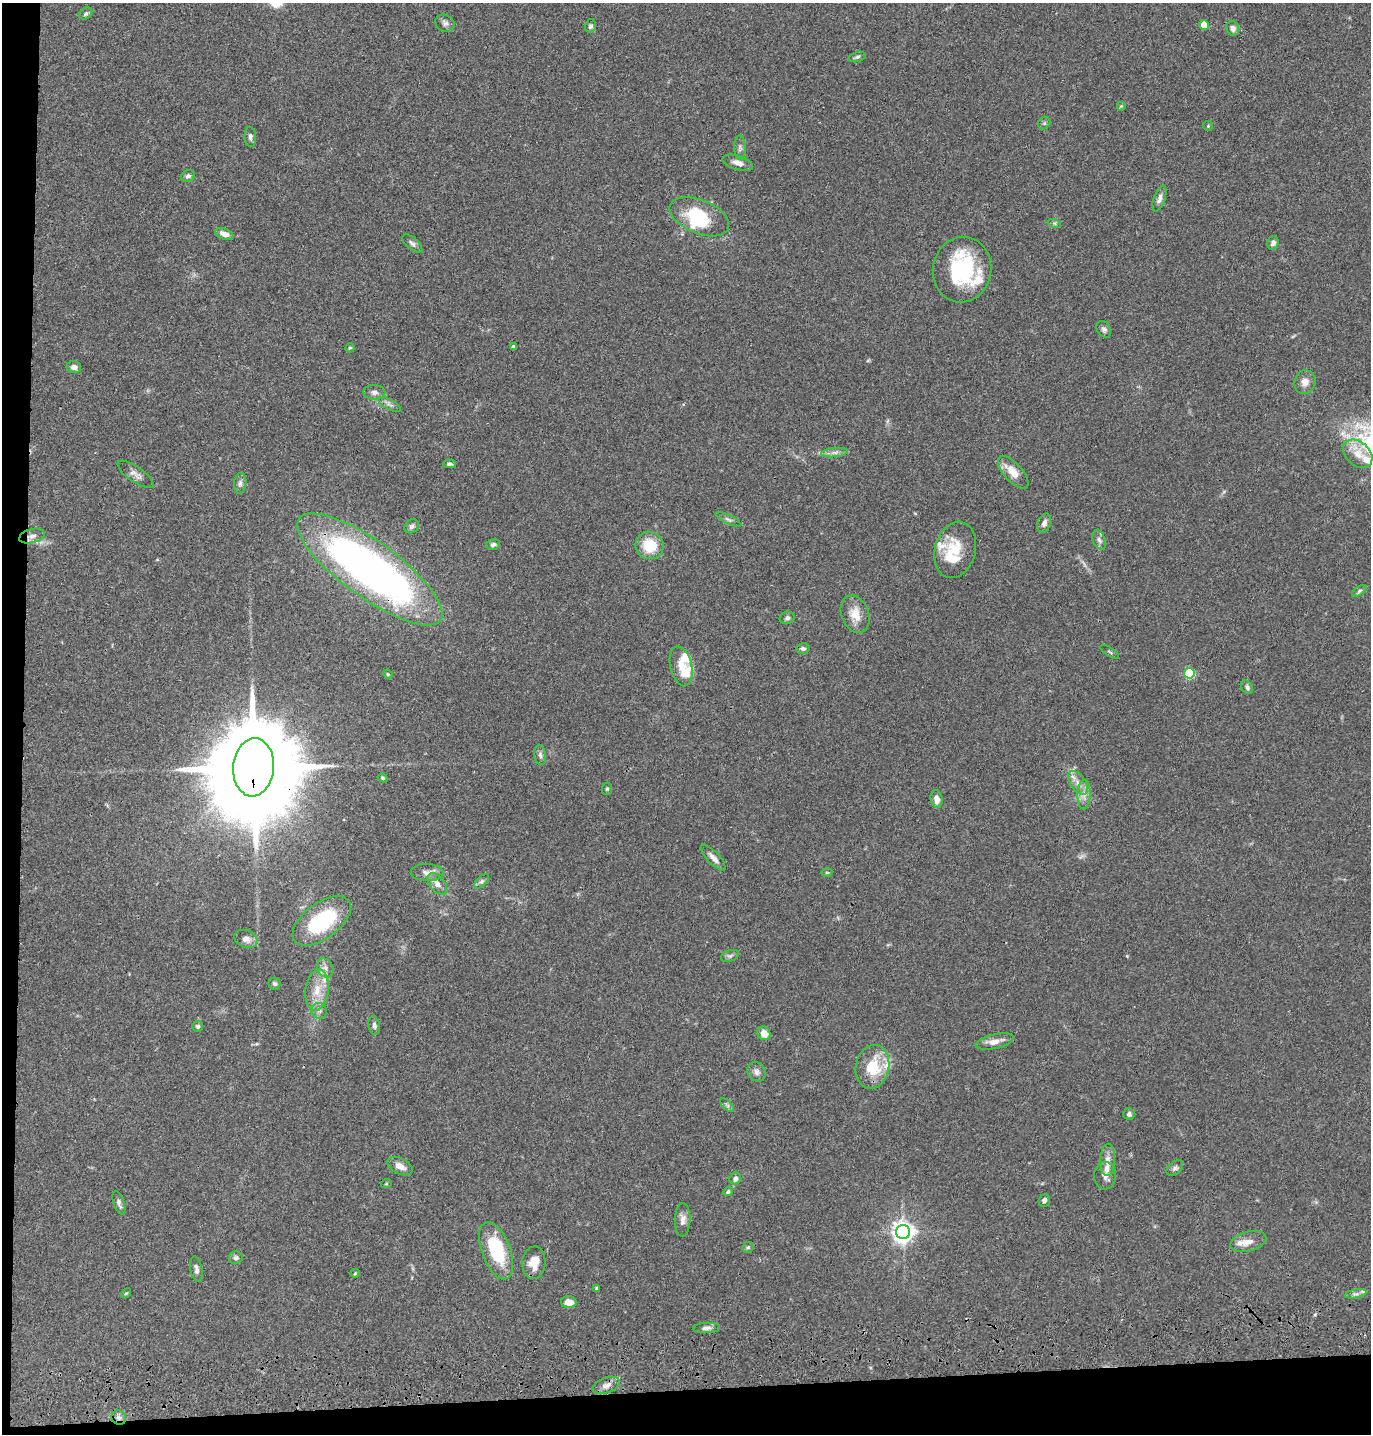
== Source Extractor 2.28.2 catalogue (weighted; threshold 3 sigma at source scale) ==
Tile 7 of 3 x 3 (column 1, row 3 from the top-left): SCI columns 122-1490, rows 117-1548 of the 4349 x 4527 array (HDU 1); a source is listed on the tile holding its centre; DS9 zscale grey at full resolution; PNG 1373 x 1436 px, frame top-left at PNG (2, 3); each listed source drawn as its Kron ellipse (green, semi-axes under 4 px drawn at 4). Shown black and unused: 5% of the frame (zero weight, under 3 of 4 exposures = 6% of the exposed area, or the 3 px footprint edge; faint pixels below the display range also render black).
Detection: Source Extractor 2.28.2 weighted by HDU 2 'WHT'; one run over the whole footprint, this tile lists its part. Background 0.0829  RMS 0.0061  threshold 0.0276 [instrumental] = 3 sigma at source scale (4.5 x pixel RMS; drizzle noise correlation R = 1.50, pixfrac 1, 0.05/0.05 arcsec/px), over >= 5 px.
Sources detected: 116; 1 too faint to see at this stretch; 1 inside a brighter object's white glare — neither listed nor drawn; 11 inside a brighter listed object's ellipse — not listed separately; the other 103 listed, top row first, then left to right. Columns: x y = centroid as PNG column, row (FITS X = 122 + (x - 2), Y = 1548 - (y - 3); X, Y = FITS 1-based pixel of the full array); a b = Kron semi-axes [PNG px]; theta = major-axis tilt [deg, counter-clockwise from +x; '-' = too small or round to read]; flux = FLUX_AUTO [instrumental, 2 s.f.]
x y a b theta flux
86 14 7 5 34 1.3
445 23 10 8 -28 2.4
1204 25 5 5 - 16
590 26 7 5 74 1.6
1233 28 7 6 - 2.7
857 57 8 5 16 1.3
1121 106 5 5 - 0.66
1044 123 7 5 46 1.2
1208 126 5 4 - 0.67
250 137 10 5 -85 1.7
740 148 12 5 -89 2.1
738 163 16 7 -17 3.9
188 176 7 5 19 1.7
1159 199 13 5 70 2.4
699 217 31 16 -22 30
1054 223 7 4 -18 0.92
224 234 9 5 -20 4
412 243 12 6 -40 2
1273 243 7 5 76 2.3
962 270 33 29 79 53
1104 329 9 6 -59 1.9
513 347 4 3 - 1.7
350 348 5 4 - 0.68
74 367 7 6 - 3.5
1305 382 12 10 69 4.6
374 392 11 7 -2 2.5
389 404 13 5 -27 2.1
835 452 13 4 7 2.6
1358 454 16 12 -40 9.3
449 464 6 4 1 1.5
1013 472 20 9 -48 9.2
136 474 21 7 -35 3.8
240 483 10 6 83 2.1
728 519 14 4 -25 1.9
1044 523 10 6 72 2.9
412 526 8 6 39 1.9
32 536 13 7 15 3.5
1099 540 10 6 -66 2.2
493 544 7 5 12 1.9
650 546 14 13 - 16
955 550 29 20 74 17
370 569 87 28 -36 320
1359 591 8 4 36 1.2
855 614 19 13 -68 9.6
787 618 7 6 - 1.5
803 649 6 5 - 1.4
1110 652 10 2 -32 0.77
681 666 20 11 -77 8.3
1189 673 5 5 - 39
388 674 5 4 - 0.76
1247 687 7 5 -56 1.8
540 755 10 6 -82 1.9
253 767 29 20 85 16000
383 778 5 4 - 0.91
1078 783 13 7 -54 4.6
607 789 6 5 - 0.9
1084 795 15 6 87 4.2
937 799 9 6 -82 4.2
713 858 17 6 -47 3.7
827 872 6 4 -1 0.76
427 873 16 8 -1 4.2
482 881 9 4 43 1.6
437 884 12 7 -49 3.8
322 921 34 18 36 48
246 939 12 8 -20 3.9
730 956 9 5 20 1.6
325 968 10 7 -58 3.2
274 984 6 6 - 1.5
317 990 21 11 83 11
319 1011 8 7 - 2.3
374 1025 9 5 -80 1.8
198 1026 5 5 - 1.1
764 1033 7 6 - 6.6
995 1041 19 7 13 5.6
872 1067 22 16 78 23
756 1072 10 8 -57 2.6
727 1105 8 4 -45 1.2
1129 1114 6 5 - 1.6
1108 1160 16 7 87 4.7
400 1166 13 8 -27 4.8
1175 1168 9 6 40 1.7
1105 1176 14 11 -89 3.9
735 1179 6 5 - 2.5
386 1184 5 3 - 0.59
728 1192 5 4 - 1.1
1044 1201 6 5 - 1.9
119 1203 12 5 -71 2.1
683 1220 17 8 88 3.9
903 1232 7 7 - 420
1248 1242 18 10 15 5.9
748 1247 6 5 - 1
496 1251 30 14 -69 36
236 1258 7 6 - 1.5
534 1263 16 11 85 8.4
196 1269 13 6 -79 2.5
355 1273 4 4 - 0.62
597 1288 3 3 - 1.2
126 1293 5 4 - 0.74
1356 1294 11 3 10 1.6
569 1302 8 6 -3 5.1
707 1328 13 5 2 2.3
606 1385 14 7 20 4
119 1418 7 6 - 2.3
Overlapping masked pixels (flux is a lower limit): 4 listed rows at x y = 32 536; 370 569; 253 767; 119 1418